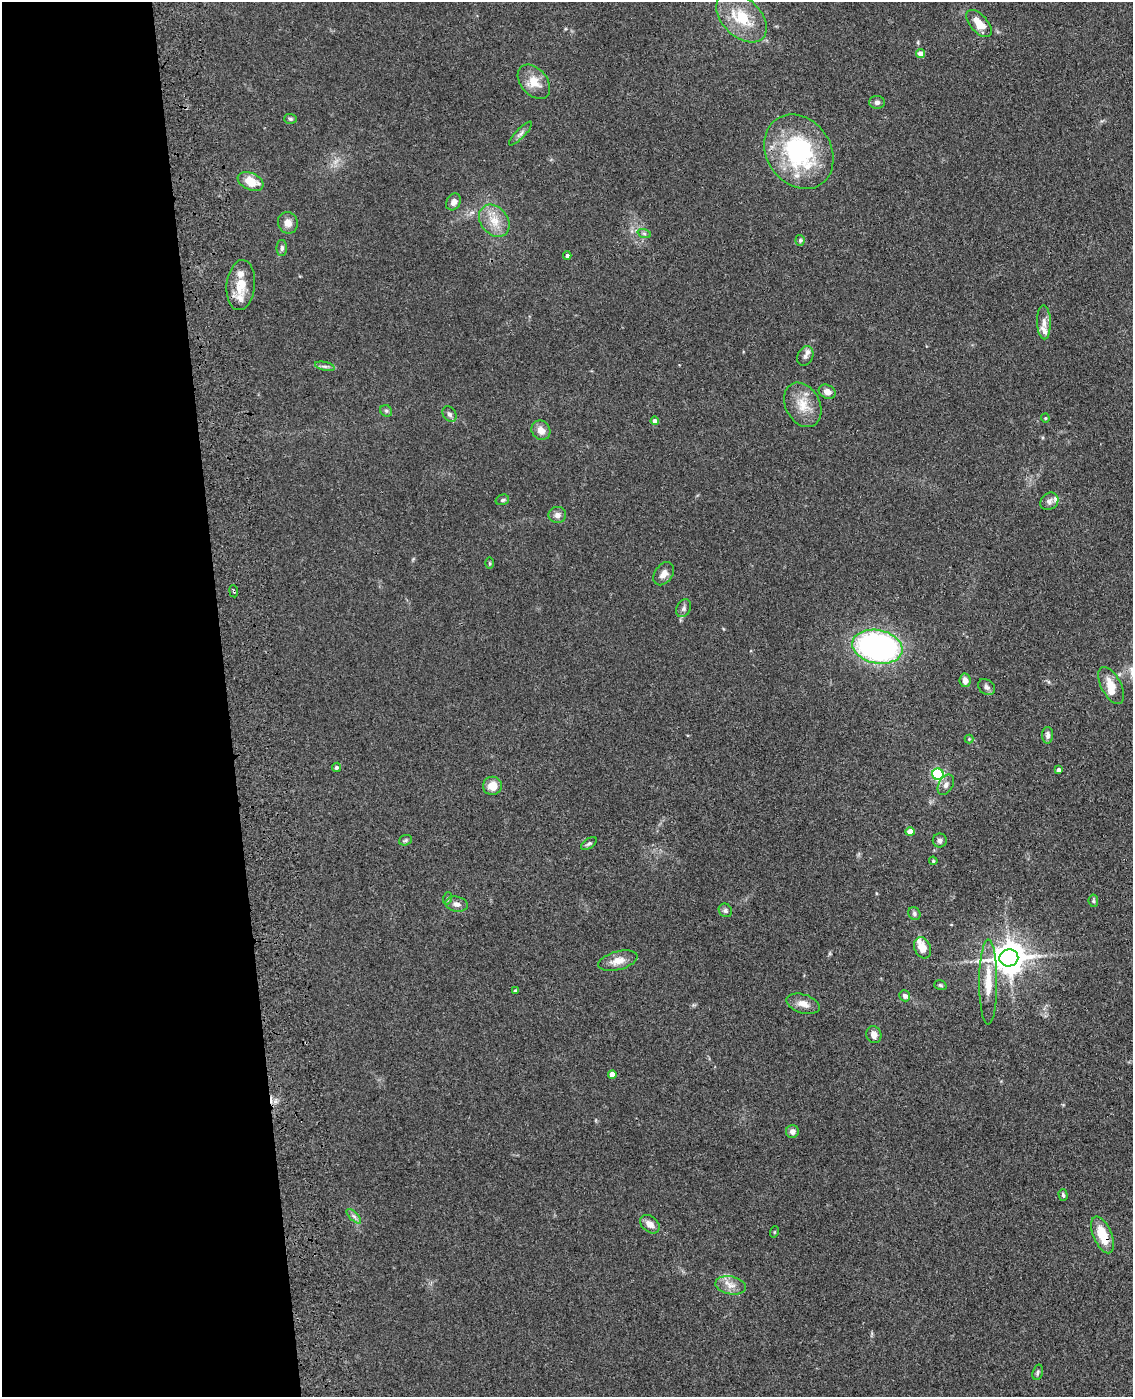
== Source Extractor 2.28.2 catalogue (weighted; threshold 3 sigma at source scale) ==
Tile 5 of 4 x 3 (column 1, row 2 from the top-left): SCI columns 117-1247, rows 1547-2941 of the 4757 x 4590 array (HDU 1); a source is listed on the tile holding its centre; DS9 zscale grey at full resolution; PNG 1135 x 1399 px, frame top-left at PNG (2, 2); each listed source drawn as its Kron ellipse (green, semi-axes under 4 px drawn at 4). Shown black and unused: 20% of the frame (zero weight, under 3 of 4 exposures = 6% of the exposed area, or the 3 px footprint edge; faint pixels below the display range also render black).
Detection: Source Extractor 2.28.2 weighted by HDU 2 'WHT'; one run over the whole footprint, this tile lists its part. Background 0.0701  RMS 0.006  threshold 0.0271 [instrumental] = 3 sigma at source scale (4.5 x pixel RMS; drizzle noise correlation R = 1.50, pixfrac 1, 0.05/0.05 arcsec/px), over >= 5 px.
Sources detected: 78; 5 inside a brighter listed object's ellipse — not listed separately; the other 73 listed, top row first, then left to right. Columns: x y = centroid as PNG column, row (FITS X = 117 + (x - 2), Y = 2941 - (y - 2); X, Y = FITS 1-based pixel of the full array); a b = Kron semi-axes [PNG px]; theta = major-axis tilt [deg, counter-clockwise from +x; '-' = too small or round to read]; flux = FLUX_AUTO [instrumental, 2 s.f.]
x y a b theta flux
741 18 30 19 -44 23
979 24 17 8 -48 9.6
920 53 4 4 - 4.8
534 82 20 13 -50 9.5
877 102 8 6 -1 1.9
290 119 6 5 - 1
520 134 16 4 46 2.1
799 152 39 32 -55 73
251 181 13 8 -23 10
453 202 9 7 61 3
494 221 18 13 -51 9.7
288 223 11 10 - 4.1
644 233 7 4 -19 1
800 240 5 4 - 1
282 248 8 5 89 1.5
567 255 4 4 - 1.6
241 285 25 14 84 13
1044 322 17 7 -89 4.1
805 356 10 7 65 2.6
325 366 10 4 -13 1.6
827 392 9 6 -27 3.9
803 405 23 17 -62 12
386 411 6 5 - 1.1
449 414 8 6 -57 1.7
1045 418 4 4 - 0.61
655 421 4 4 - 2.8
541 430 10 9 - 5
502 500 7 5 16 1.1
1049 501 10 8 39 2.3
557 515 9 8 - 2.9
490 563 5 3 - 0.67
664 574 13 8 54 3.8
234 591 6 3 -81 0.7
684 608 9 7 60 1.9
877 647 25 16 -11 160
965 680 7 5 -82 3.6
1111 686 20 10 -62 8.7
986 687 9 7 -39 2.1
1048 735 8 5 88 2.3
969 739 4 4 - 0.55
336 767 5 4 - 1.3
1058 770 4 4 - 2.1
938 774 5 5 - 83
946 785 11 7 61 2.5
492 786 9 9 - 7.2
910 832 4 4 - 7.1
405 840 7 5 21 0.99
940 841 7 7 - 1.7
589 843 9 5 33 1.3
933 861 4 3 - 0.62
448 898 6 4 71 0.84
1093 901 6 4 -83 0.88
457 904 11 7 -10 3.4
725 910 7 6 - 1.3
914 913 7 6 - 1.3
922 948 11 8 -67 7.3
1009 958 9 8 - 1100
618 961 20 9 14 6.5
988 982 42 9 90 14
940 985 6 4 -17 0.98
515 991 4 3 - 1.3
905 996 5 5 - 2.3
803 1004 17 9 -17 5
874 1035 8 7 - 3.2
612 1074 4 4 - 6.5
792 1132 6 6 - 2.8
1063 1195 6 3 -74 0.95
354 1216 9 3 -45 1.4
650 1224 11 7 -39 4.3
774 1232 6 3 71 0.57
1102 1235 19 9 -67 15
731 1285 15 9 -11 5.2
1038 1372 8 5 73 1.3
Overlapping masked pixels (flux is a lower limit): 2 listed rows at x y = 234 591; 1102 1235